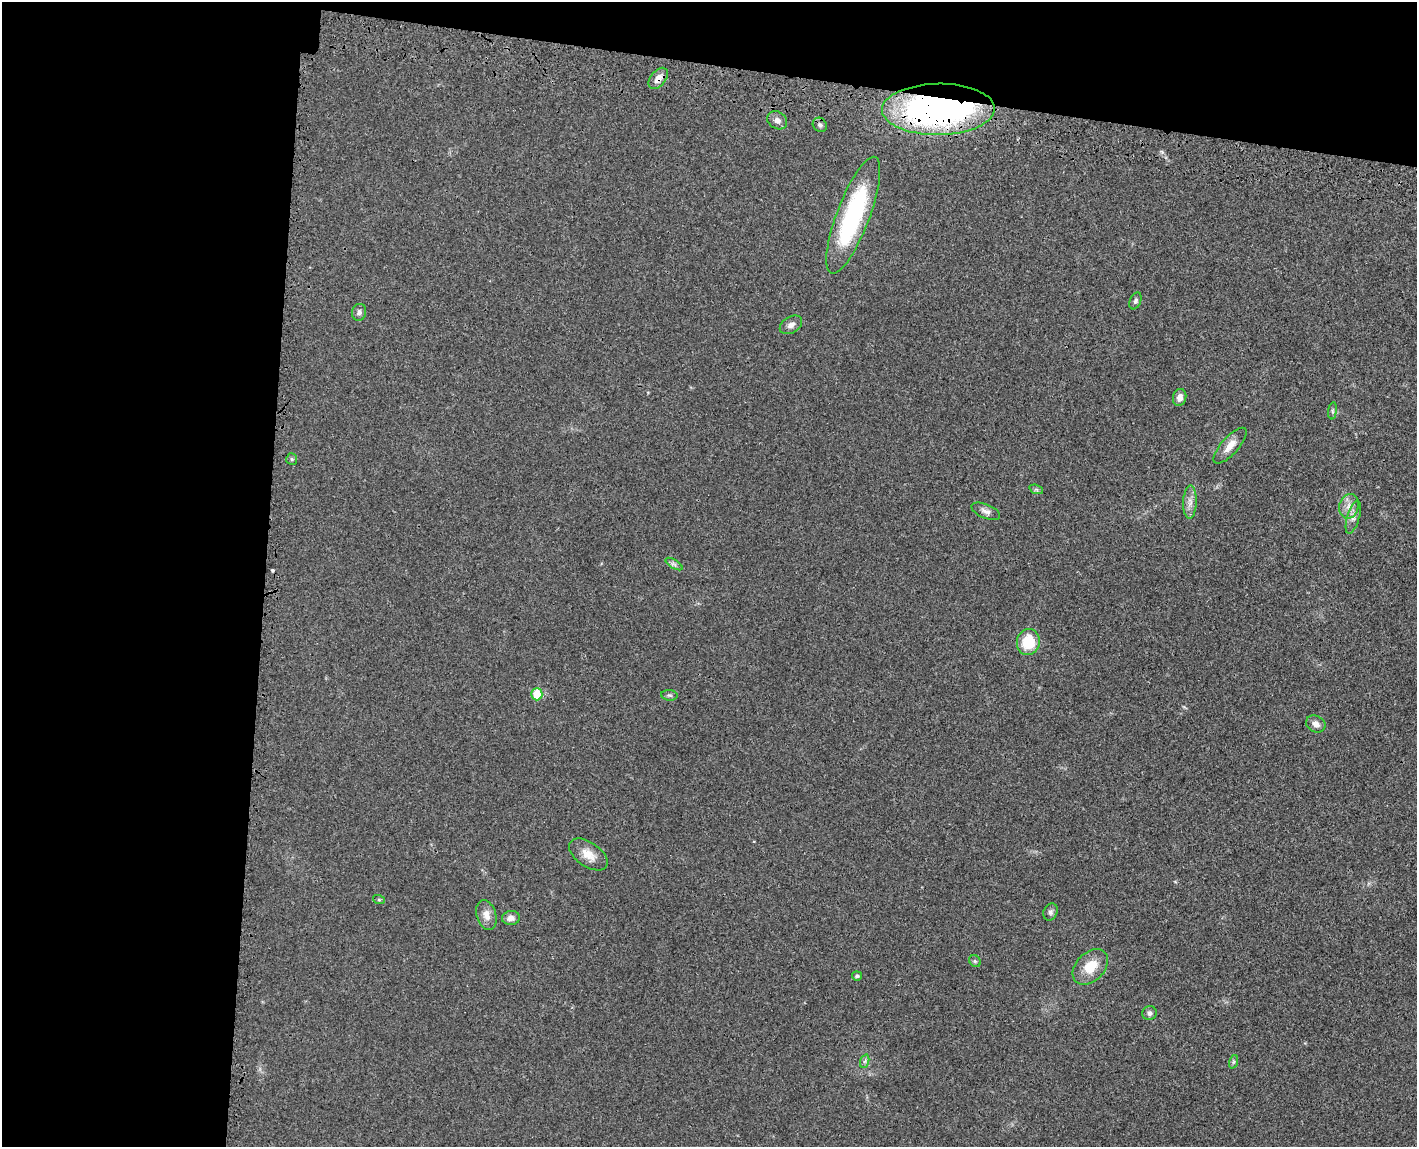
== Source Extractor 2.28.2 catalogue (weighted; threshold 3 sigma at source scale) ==
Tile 1 of 3 x 4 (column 1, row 1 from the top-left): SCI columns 186-1600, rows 3518-4662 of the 4726 x 4742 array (HDU 1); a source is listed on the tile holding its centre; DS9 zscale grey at full resolution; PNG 1419 x 1149 px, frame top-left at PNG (2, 2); each listed source drawn as its Kron ellipse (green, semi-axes under 4 px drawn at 4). Shown black and unused: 25% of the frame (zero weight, under 3 of 4 exposures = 8% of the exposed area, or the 3 px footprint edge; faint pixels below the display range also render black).
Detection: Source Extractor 2.28.2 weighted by HDU 2 'WHT'; one run over the whole footprint, this tile lists its part. Background 0.021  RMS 0.0034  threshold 0.0152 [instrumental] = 3 sigma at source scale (4.5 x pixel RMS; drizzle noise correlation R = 1.50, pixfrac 1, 0.05/0.05 arcsec/px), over >= 5 px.
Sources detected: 34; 1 cosmic-ray / hot-pixel residue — neither listed nor drawn; the other 33 listed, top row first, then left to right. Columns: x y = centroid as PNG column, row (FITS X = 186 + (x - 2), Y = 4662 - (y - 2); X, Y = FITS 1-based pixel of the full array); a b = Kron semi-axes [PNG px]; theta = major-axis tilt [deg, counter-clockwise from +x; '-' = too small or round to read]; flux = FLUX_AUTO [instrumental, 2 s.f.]
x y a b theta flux
658 78 12 7 51 2.6
938 109 56 25 1 130
777 120 10 8 -32 1.8
820 125 7 6 - 0.96
853 215 62 16 69 44
1135 301 9 5 68 0.82
359 312 8 7 - 1.2
791 325 12 8 32 1.6
1180 397 8 6 78 2
1333 411 8 4 83 0.63
1230 446 23 8 48 3.5
292 459 6 5 - 0.57
1036 489 7 4 -19 0.62
1190 502 16 7 88 2.3
1349 506 12 9 76 2.9
986 511 15 7 -23 1.6
1353 517 17 6 73 1.9
674 564 9 4 -32 0.84
1028 642 13 11 78 10
537 694 6 5 - 8.7
669 695 8 5 -6 0.65
1316 724 10 8 -30 2
588 854 22 12 -35 4.4
379 900 6 4 -18 0.4
1050 912 9 7 68 1
486 915 15 9 -72 2.9
511 918 9 7 7 1.6
975 961 6 5 - 0.58
1090 967 21 14 46 6.9
857 976 5 5 - 0.76
1149 1013 7 7 - 1.1
865 1061 7 4 71 0.69
1233 1062 7 4 71 0.62
Overlapping masked pixels (flux is a lower limit): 3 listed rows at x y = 658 78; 938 109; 853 215